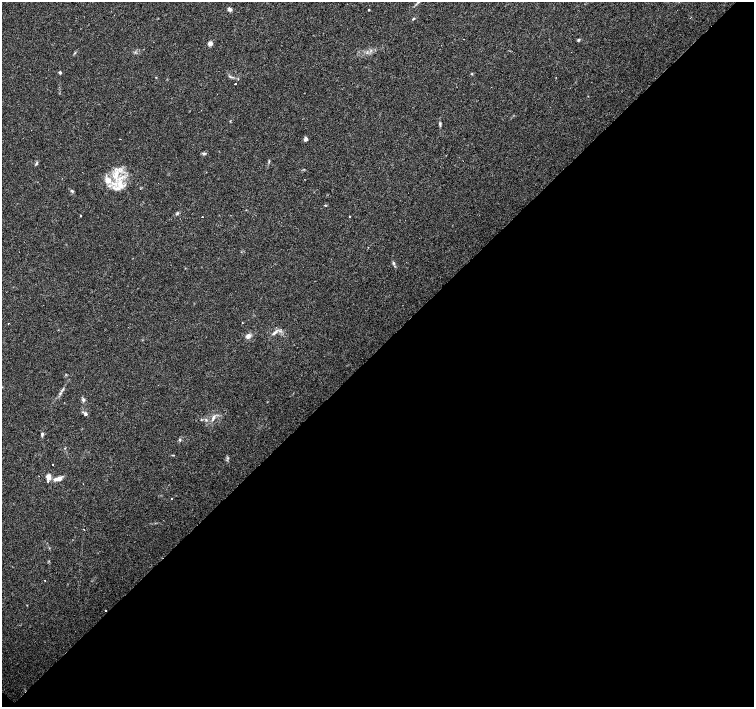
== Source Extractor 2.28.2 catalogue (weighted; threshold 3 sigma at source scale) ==
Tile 15 of 4 x 4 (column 3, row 4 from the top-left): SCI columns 3011-4514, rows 156-1565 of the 6022 x 6015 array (HDU 1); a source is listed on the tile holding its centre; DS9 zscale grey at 2 x 2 block average (1 PNG px = mean of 2 x 2 image px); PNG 756 x 709 px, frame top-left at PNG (2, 2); no overlay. Shown black and unused: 51% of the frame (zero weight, under 3 of 4 exposures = <1% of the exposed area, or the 3 px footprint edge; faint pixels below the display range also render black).
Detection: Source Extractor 2.28.2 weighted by HDU 2 'WHT'; one run over the whole footprint, this tile lists its part. Background 0.0253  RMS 0.0033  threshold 0.0148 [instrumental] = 3 sigma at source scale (4.5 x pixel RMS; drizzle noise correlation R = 1.50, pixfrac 1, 0.0396/0.0396 arcsec/px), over >= 5 px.
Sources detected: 48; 1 cosmic-ray / hot-pixel residue — not listed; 5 inside a brighter listed object's ellipse — not listed separately; the other 42 listed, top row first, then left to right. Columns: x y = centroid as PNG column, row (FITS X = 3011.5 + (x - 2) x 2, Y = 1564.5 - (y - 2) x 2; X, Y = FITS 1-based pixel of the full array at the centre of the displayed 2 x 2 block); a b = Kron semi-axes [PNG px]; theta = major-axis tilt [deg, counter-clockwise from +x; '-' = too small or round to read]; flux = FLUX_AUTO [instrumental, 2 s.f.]
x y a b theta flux
229 9 5 4 - 1.9
369 10 2 2 - 0.65
413 19 4 3 - 0.7
578 40 4 3 - 1.1
210 44 3 2 - 10
60 72 3 3 - 1.3
472 74 3 3 - 0.52
236 83 2 2 - 13
440 124 5 3 - 1.3
306 139 4 3 - 2.5
204 153 5 3 - 1.1
37 163 5 2 - 0.8
121 170 4 2 - 1.1
116 176 12 5 89 7.7
108 181 10 7 4 7
121 186 7 5 -2 4.3
72 191 4 3 - 1.1
325 205 3 2 - 0.5
177 213 4 3 - 1.1
81 215 2 2 - 3.1
202 217 2 2 - 0.53
350 217 2 2 - 1.2
394 263 5 3 - 1.3
8 323 2 2 - 0.81
242 323 2 2 - 0.27
274 333 9 3 46 2.3
248 336 5 5 - 3.1
60 394 4 3 - 1.1
83 400 4 4 - 1.6
85 414 4 4 - 1.5
213 417 8 3 75 1.8
206 420 3 3 - 0.79
42 434 4 3 - 1.2
180 440 4 2 - 0.66
173 455 4 2 - 0.54
52 465 2 2 - 0.93
48 477 3 3 - 14
58 479 11 4 15 5.3
171 498 2 2 - 0.49
83 529 4 2 - 0.39
45 581 2 2 - 0.65
105 610 2 2 - 4
Diffuse or blended objects may show on this block-average render without a row.